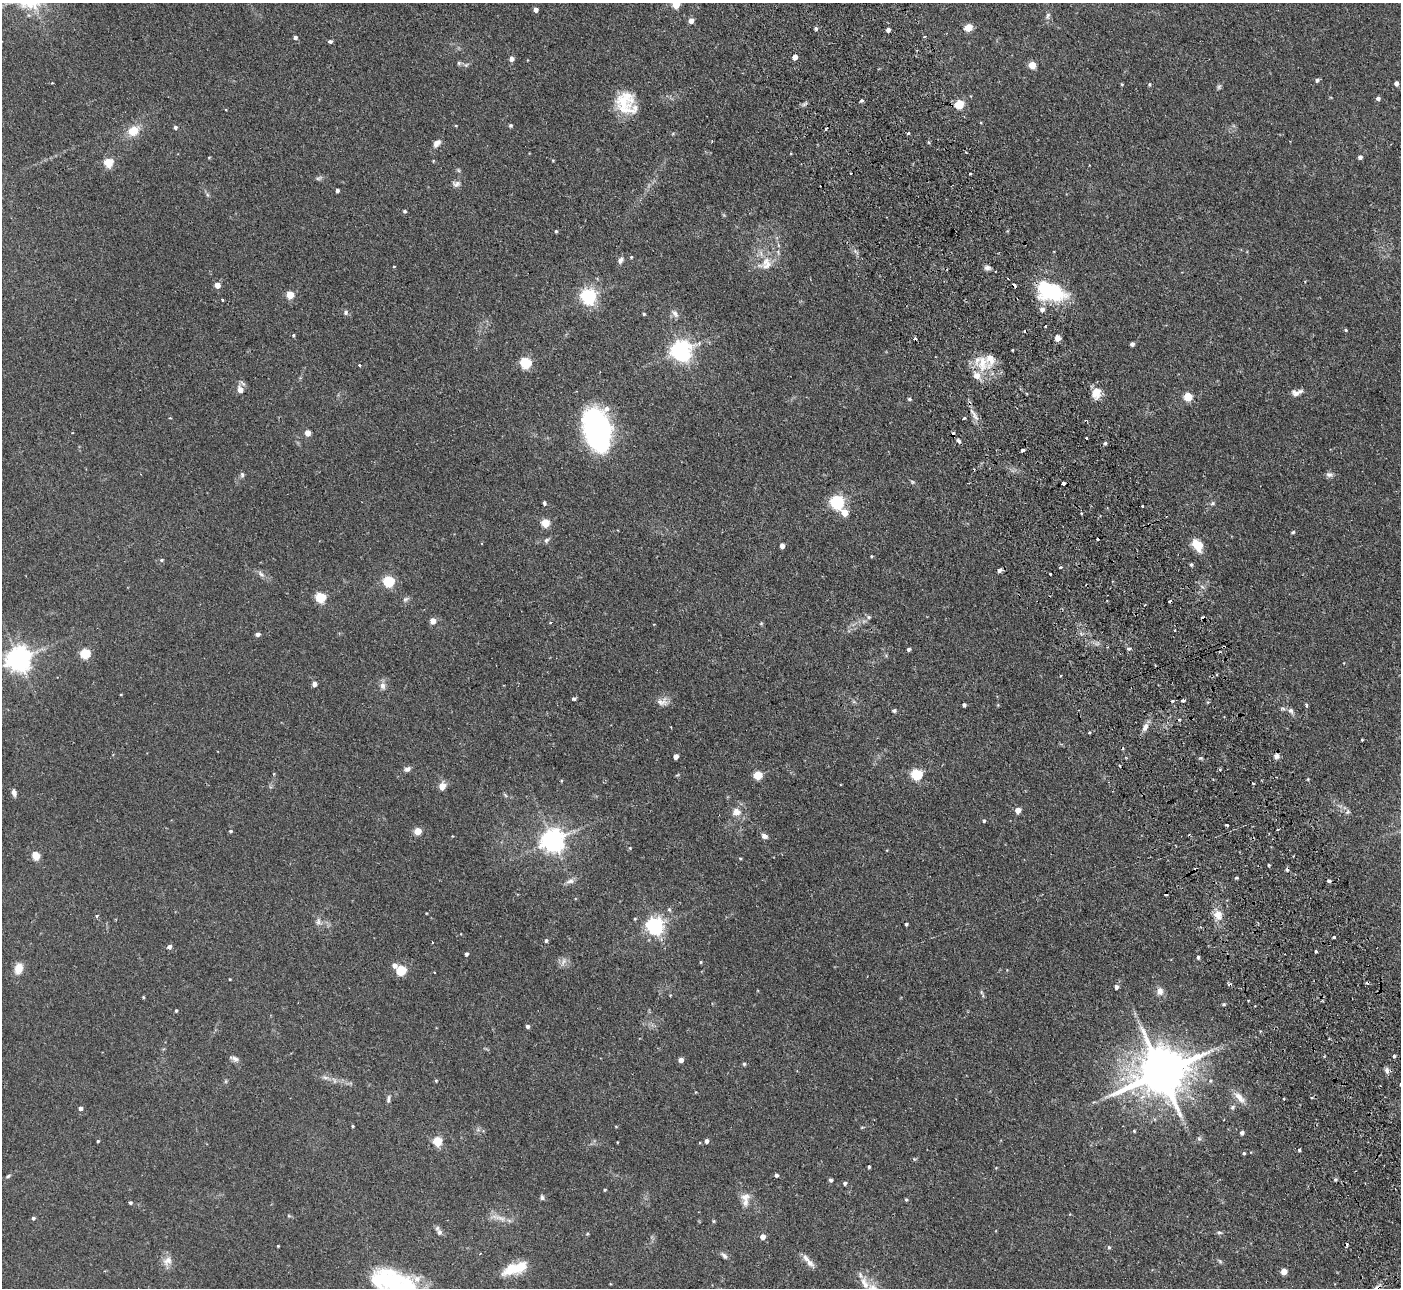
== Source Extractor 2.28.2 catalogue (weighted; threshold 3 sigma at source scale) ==
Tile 6 of 4 x 4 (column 2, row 2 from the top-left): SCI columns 1453-2851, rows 2752-4037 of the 5702 x 5634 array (HDU 1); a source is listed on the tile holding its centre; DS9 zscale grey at full resolution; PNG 1403 x 1290 px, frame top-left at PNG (2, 3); no overlay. Shown black and unused: <1% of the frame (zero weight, under 2 of 3 exposures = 3% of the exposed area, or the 3 px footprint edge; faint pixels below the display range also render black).
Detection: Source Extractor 2.28.2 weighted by HDU 2 'WHT'; one run over the whole footprint, this tile lists its part. Background 0.0933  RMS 0.0062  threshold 0.028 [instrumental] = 3 sigma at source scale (4.5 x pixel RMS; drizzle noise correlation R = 1.50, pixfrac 1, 0.05/0.05 arcsec/px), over >= 5 px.
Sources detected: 260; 2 too faint to see at this stretch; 5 inside a brighter object's white glare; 20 cosmic-ray / hot-pixel residue — not listed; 6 inside a brighter listed object's ellipse — not listed separately; the other 227 listed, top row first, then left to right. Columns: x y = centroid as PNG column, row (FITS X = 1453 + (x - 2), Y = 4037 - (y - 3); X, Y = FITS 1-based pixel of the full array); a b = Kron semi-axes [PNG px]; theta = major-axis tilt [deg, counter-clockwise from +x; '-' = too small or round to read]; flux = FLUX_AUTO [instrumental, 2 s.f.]
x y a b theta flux
676 4 5 5 - 15
536 10 4 4 - 2.9
1048 16 11 6 72 1.8
691 21 5 4 - 4.1
968 27 5 5 - 15
816 28 4 4 - 1.2
888 30 4 4 - 2.2
925 36 3 3 - 1.1
295 37 4 4 - 1.8
330 41 4 4 - 1.5
795 57 4 4 - 3.9
511 59 6 6 - 2.2
459 63 6 5 - 0.93
466 65 6 4 43 1
1032 65 5 5 - 14
1317 80 5 5 - 1.3
1396 83 4 4 - 2.9
1122 84 4 3 - 0.55
1149 84 5 5 - 0.85
1378 98 5 4 - 1.7
862 101 4 3 - 1.5
626 103 26 21 -57 20
959 104 5 5 - 27
510 125 5 4 - 0.97
175 127 5 4 - 1.4
826 129 4 3 - 2
133 131 14 11 35 9
908 133 3 3 - 1.8
928 142 5 3 - 0.64
437 143 12 7 50 3.1
1360 157 4 4 - 1.8
553 160 4 3 - 0.45
108 162 5 5 - 21
458 170 6 4 -71 0.82
970 174 3 3 - 1.1
318 178 9 4 21 1.2
456 184 11 8 -2 2.4
337 190 3 3 - 1.4
404 211 4 3 - 0.91
556 231 4 4 - 0.7
778 245 6 4 -72 0.89
631 257 4 4 - 0.58
620 260 9 6 56 2.2
767 265 25 12 8 8.2
394 267 4 3 - 0.55
987 268 8 6 -17 1.9
217 285 4 4 - 6.8
1052 293 36 19 -6 36
290 295 5 5 - 17
589 296 6 6 - 170
222 299 3 3 - 1.2
346 312 7 6 - 1.4
644 314 4 4 - 0.65
675 314 11 6 -61 2.3
1346 330 4 4 - 0.64
293 335 4 3 - 0.73
1058 338 8 7 - 2.7
1132 344 4 4 - 1.9
681 351 7 7 - 350
525 363 5 5 - 52
982 364 23 11 89 12
359 365 3 3 - 0.78
240 389 7 6 - 4.8
1096 393 9 7 79 10
1295 393 11 8 -14 2.6
1188 397 5 5 - 24
909 399 5 4 - 0.82
975 416 15 4 -65 3.2
170 418 3 3 - 0.76
964 418 3 3 - 2.1
598 432 37 28 -86 84
307 433 5 4 - 6.7
1086 438 3 2 - 1
1105 443 4 4 - 0.92
1023 450 4 3 - 5.5
242 475 8 5 -89 1.2
1329 475 10 7 -6 2
912 481 6 4 -20 0.76
1063 483 4 3 - 5.2
837 502 6 6 - 120
544 503 4 4 - 1.3
1213 503 6 5 - 1.1
1142 506 3 3 - 1.2
845 513 6 5 - 8.2
1081 513 3 3 - 0.55
545 523 5 5 - 20
1293 532 5 3 - 0.75
1098 539 3 3 - 2
546 540 8 5 41 1.3
1197 545 15 10 -55 9.5
782 546 4 4 - 3.8
871 556 4 3 - 0.53
161 560 5 4 - 0.83
1191 565 4 3 - 0.9
1060 567 4 2 - 0.62
999 570 5 4 - 1.7
261 574 12 5 -45 2.2
1050 574 3 3 - 1.3
388 581 5 5 - 53
320 597 5 5 - 40
405 599 8 5 27 1.3
1144 605 3 2 - 0.71
869 617 6 5 - 1.1
433 621 5 5 - 6
550 623 3 2 - 0.55
761 623 5 3 - 0.56
257 634 5 4 - 2.3
1129 648 4 3 - 2
908 649 4 4 - 1.2
85 653 5 5 - 38
18 659 7 7 - 600
1060 676 3 3 - 0.97
314 684 5 5 - 2.3
383 686 10 8 -88 2.6
574 699 3 3 - 2.2
1183 701 3 3 - 1.6
662 702 15 10 6 4
964 705 4 3 - 1.3
1306 705 5 3 - 1
894 711 6 5 - 0.97
1291 711 8 7 - 2
1145 727 13 7 66 3.2
1089 733 4 3 - 0.74
1362 740 3 2 - 0.44
676 756 4 4 - 4.1
1276 756 7 6 - 2
407 769 8 6 20 2.1
916 774 5 5 - 52
758 775 5 5 - 28
561 781 5 3 - 0.54
1253 783 4 2 - 0.51
442 786 5 5 - 9.9
14 792 9 5 -75 2.2
505 795 7 4 -53 0.82
1018 810 5 5 - 5.2
736 812 14 12 -9 5.3
1347 812 8 4 67 1.2
984 821 4 4 - 0.87
1227 825 4 3 - 1.5
1278 829 3 2 - 1
230 831 5 4 - 0.87
418 831 5 5 - 15
764 836 8 6 -29 2.2
552 840 7 7 - 520
630 848 4 3 - 0.44
36 856 6 4 -60 18
740 858 5 3 - 0.53
1269 865 4 3 - 0.55
1236 878 5 3 - 0.66
570 881 12 7 16 2.5
1329 881 4 4 - 1.1
1218 914 13 12 - 5.8
97 916 4 3 - 0.99
318 922 10 7 -88 2.3
906 924 3 3 - 0.82
655 926 6 6 - 230
1334 937 3 3 - 1.3
546 941 4 4 - 1.2
432 942 3 2 - 0.95
169 947 5 5 - 2
1316 952 3 3 - 1.2
466 954 4 4 - 1.3
1198 957 4 3 - 1.1
701 962 4 4 - 0.58
394 965 6 5 - 2.8
18 968 14 10 73 6
401 970 5 5 - 36
230 979 3 3 - 0.46
1116 987 4 4 - 2.2
1160 991 10 8 -84 3.5
981 992 6 4 -72 0.87
670 995 4 3 - 0.41
143 997 4 3 - 0.57
176 1010 3 3 - 0.8
527 1026 4 4 - 1.6
1260 1031 3 3 - 0.66
1394 1056 3 3 - 1.5
235 1059 10 7 -29 2.3
681 1060 4 4 - 3.7
744 1064 4 4 - 0.84
1387 1071 9 6 -86 2.1
1161 1073 15 13 24 3000
325 1078 9 4 -1 1.8
436 1081 4 4 - 0.65
1239 1097 19 8 -49 5.1
1312 1098 4 3 - 0.75
388 1099 11 4 83 1.5
1284 1099 3 2 - 0.88
1232 1107 7 6 - 1.2
80 1108 4 4 - 2.1
353 1126 3 3 - 0.58
616 1127 5 3 - 0.46
1134 1131 4 4 - 0.64
1242 1133 4 4 - 1.8
1199 1139 6 4 -1 0.99
98 1141 3 3 - 0.66
437 1141 5 5 - 27
706 1141 5 4 - 1.8
617 1142 3 2 - 0.43
1299 1150 4 4 - 0.7
1244 1153 3 3 - 0.83
869 1167 3 3 - 0.88
776 1175 4 4 - 1.5
8 1176 8 3 33 0.98
1335 1179 5 3 - 0.84
830 1180 4 4 - 1.4
845 1183 4 4 - 1.3
605 1190 4 3 - 0.67
746 1197 14 9 18 4.2
542 1198 6 5 - 1.3
906 1200 5 4 - 0.7
130 1203 3 3 - 0.98
33 1218 4 4 - 1.1
500 1218 19 6 -19 4.3
713 1221 5 4 - 0.65
439 1232 8 7 - 2
1219 1232 8 4 -1 1
762 1237 5 4 - 4.8
278 1246 3 2 - 0.44
1109 1247 5 4 - 0.79
724 1256 10 6 -50 1.8
167 1261 15 11 43 4.6
809 1263 14 8 -42 4
512 1269 25 13 30 13
1284 1271 5 4 - 7
864 1283 19 9 -70 6.7
407 1286 38 30 -49 46
Isophote crosses this tile's border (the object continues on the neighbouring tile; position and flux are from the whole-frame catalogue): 2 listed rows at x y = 676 4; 407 1286